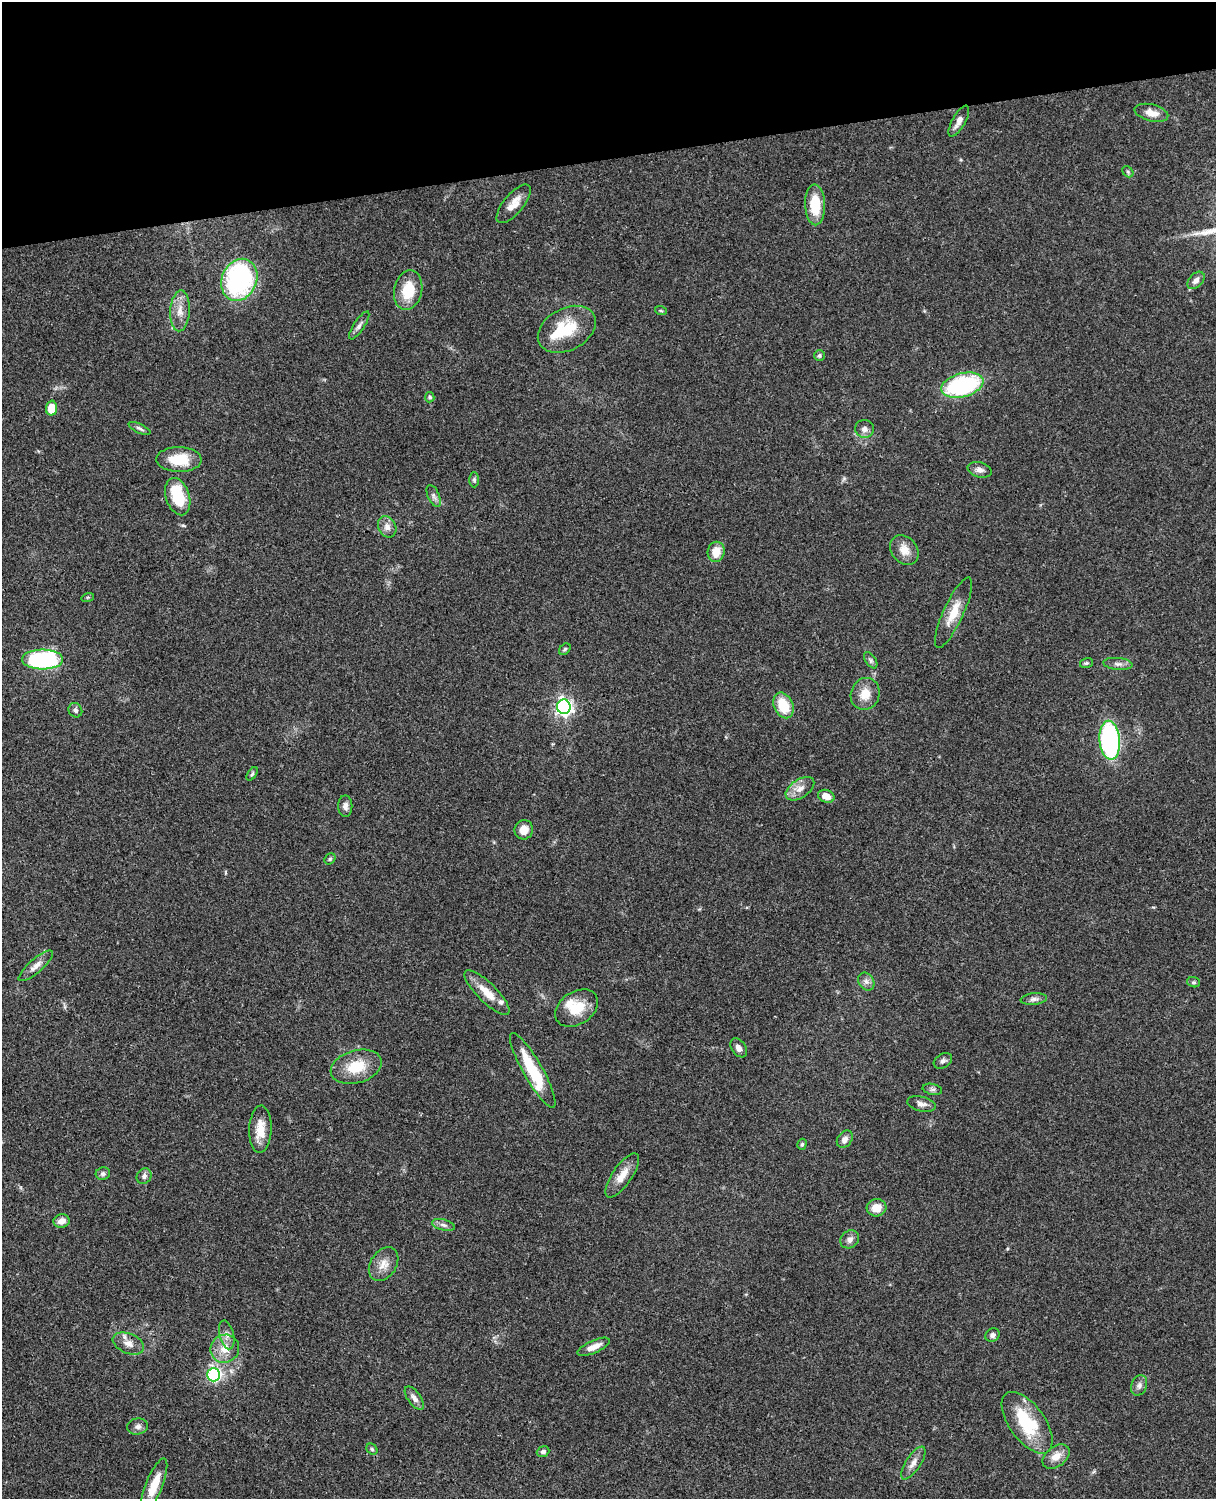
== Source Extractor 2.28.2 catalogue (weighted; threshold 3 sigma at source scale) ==
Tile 3 of 4 x 3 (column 3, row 1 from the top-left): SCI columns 2547-3760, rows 3267-4763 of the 5091 x 4922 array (HDU 1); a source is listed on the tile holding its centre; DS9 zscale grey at full resolution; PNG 1218 x 1501 px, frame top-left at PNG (2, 2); each listed source drawn as its Kron ellipse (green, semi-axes under 4 px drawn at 4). Shown black and unused: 11% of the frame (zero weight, under 3 of 4 exposures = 6% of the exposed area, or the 3 px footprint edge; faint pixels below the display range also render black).
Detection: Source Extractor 2.28.2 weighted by HDU 2 'WHT'; one run over the whole footprint, this tile lists its part. Background 0.0869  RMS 0.0062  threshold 0.0277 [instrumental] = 3 sigma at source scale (4.5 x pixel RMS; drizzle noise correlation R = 1.50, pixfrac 1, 0.05/0.05 arcsec/px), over >= 5 px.
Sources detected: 87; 1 inside a brighter object's white glare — neither listed nor drawn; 4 inside a brighter listed object's ellipse — not listed separately; the other 82 listed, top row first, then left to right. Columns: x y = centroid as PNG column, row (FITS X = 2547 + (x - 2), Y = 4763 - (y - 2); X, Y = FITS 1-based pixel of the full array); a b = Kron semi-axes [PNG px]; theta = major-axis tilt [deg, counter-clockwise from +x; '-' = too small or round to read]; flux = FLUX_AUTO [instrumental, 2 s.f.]
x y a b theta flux
1151 113 17 8 -14 6.7
959 121 17 6 61 4.5
1128 172 6 4 -47 0.92
514 204 24 10 50 7.6
815 205 20 10 -88 18
239 280 21 17 66 94
1196 280 10 7 46 3.1
408 290 20 14 78 18
180 311 20 10 87 7.1
661 311 6 3 -19 0.79
359 325 16 5 57 2.5
567 329 31 21 28 24
819 355 5 5 - 1.2
962 385 21 12 15 72
430 397 5 4 - 1.1
51 408 7 5 87 12
139 428 12 4 -25 1.7
864 429 9 9 - 3.2
179 459 23 12 -1 16
980 470 12 7 -15 3.1
474 480 7 5 -90 1.3
434 496 12 6 -67 2.1
178 497 19 11 -72 23
387 527 11 8 -64 3.7
904 550 16 12 -50 7.1
716 552 10 8 78 9.1
88 597 6 4 18 0.74
953 613 38 10 65 12
565 649 6 5 - 1
43 659 20 10 0 89
871 660 9 5 -57 1.5
1086 663 6 5 - 1.1
1118 664 15 6 -5 2.7
865 694 16 14 69 8.5
783 705 13 9 -66 17
564 707 7 7 - 210
75 710 7 6 - 1.7
1110 740 19 10 -85 100
252 774 8 4 54 1
800 789 16 9 33 5.4
826 796 8 6 -21 6.1
345 806 11 7 -89 2.8
524 830 10 9 - 5.8
330 859 6 5 - 0.95
36 966 22 7 41 4.8
866 981 9 7 -56 2.6
1194 982 6 5 - 0.99
487 993 30 9 -45 10
1034 999 13 6 7 2.4
577 1008 23 16 33 15
739 1048 10 7 -55 3.2
943 1061 10 7 31 2
356 1067 26 16 16 17
533 1070 42 9 -60 28
932 1089 10 5 -12 1.6
922 1104 14 7 -13 3.1
260 1129 24 11 88 10
845 1139 9 7 54 3.2
802 1144 5 4 - 0.98
103 1174 7 6 - 1.8
622 1175 26 9 56 8.2
144 1176 8 7 - 2.1
877 1208 10 8 13 8.8
61 1221 8 6 14 4.3
443 1225 12 5 -14 2.4
850 1239 10 8 37 2.8
384 1264 18 13 56 6.9
227 1335 15 7 -76 3.6
993 1335 7 6 - 1.8
128 1343 16 10 -22 5.6
594 1347 17 6 23 5.5
225 1349 14 14 - 8.9
214 1375 6 6 - 100
1139 1385 11 7 69 2.5
414 1398 13 6 -54 3
1027 1423 36 18 -54 34
138 1426 10 8 11 2.4
372 1449 6 5 - 0.97
543 1452 6 5 - 1.6
1056 1456 15 10 38 6.6
913 1463 19 7 57 4.5
154 1485 28 8 68 12
Overlapping masked pixels (flux is a lower limit): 1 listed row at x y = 128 1343